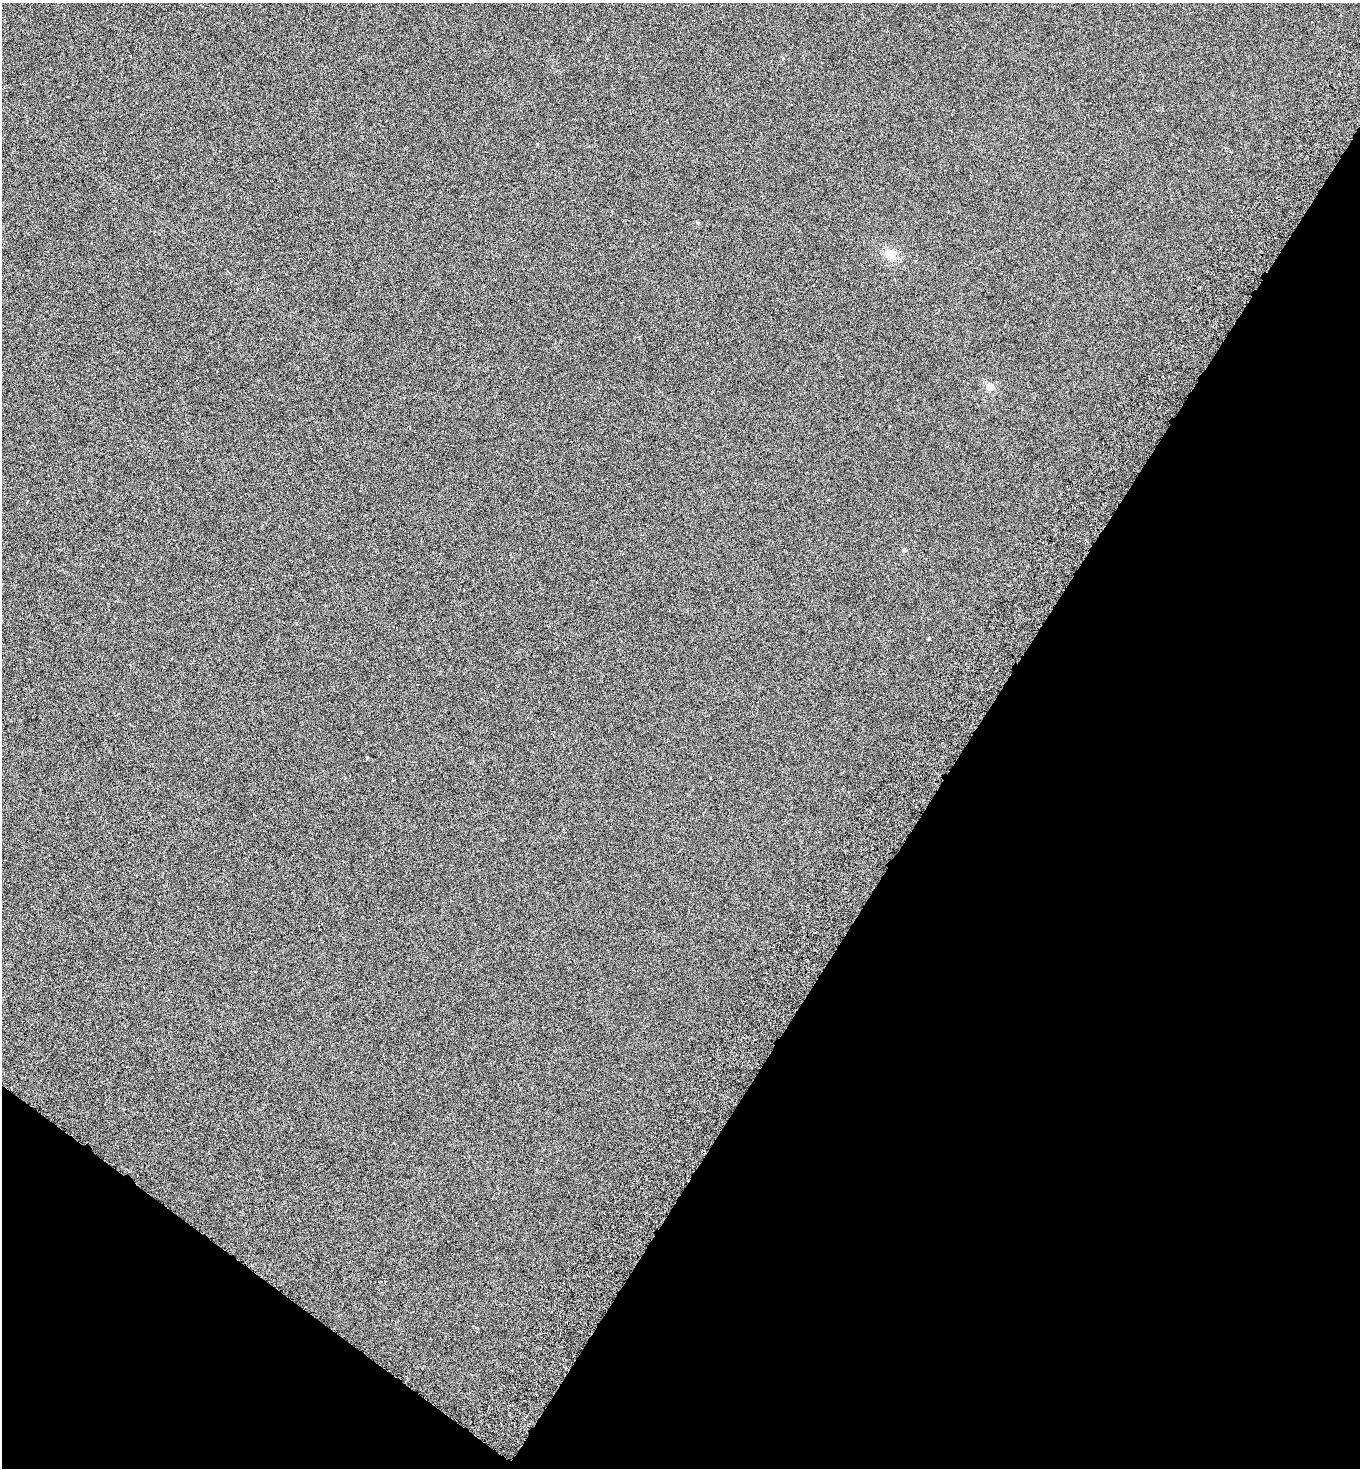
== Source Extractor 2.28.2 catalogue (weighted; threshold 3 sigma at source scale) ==
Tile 15 of 4 x 4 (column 3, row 4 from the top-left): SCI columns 3061-4418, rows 40-1505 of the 5983 x 5948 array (HDU 1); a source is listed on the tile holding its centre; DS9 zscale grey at full resolution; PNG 1362 x 1470 px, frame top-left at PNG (2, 3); no overlay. Shown black and unused: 34% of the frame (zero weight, under 5 of 9 exposures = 3% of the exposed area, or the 3 px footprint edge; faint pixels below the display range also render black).
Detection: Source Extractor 2.28.2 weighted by HDU 2 'WHT'; one run over the whole footprint, this tile lists its part. Background 6.19e-04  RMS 0.0019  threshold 0.0079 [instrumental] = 3 sigma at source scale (4.09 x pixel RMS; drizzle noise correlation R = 1.36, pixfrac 0.8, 0.05/0.05 arcsec/px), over >= 5 px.
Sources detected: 3; all 3 listed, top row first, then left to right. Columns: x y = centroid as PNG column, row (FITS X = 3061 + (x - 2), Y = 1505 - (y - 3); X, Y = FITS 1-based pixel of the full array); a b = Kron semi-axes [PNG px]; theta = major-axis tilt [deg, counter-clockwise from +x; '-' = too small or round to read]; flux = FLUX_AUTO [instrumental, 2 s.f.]
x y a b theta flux
890 255 15 11 -41 1.9
990 387 8 7 - 1.4
367 757 4 3 - 0.16